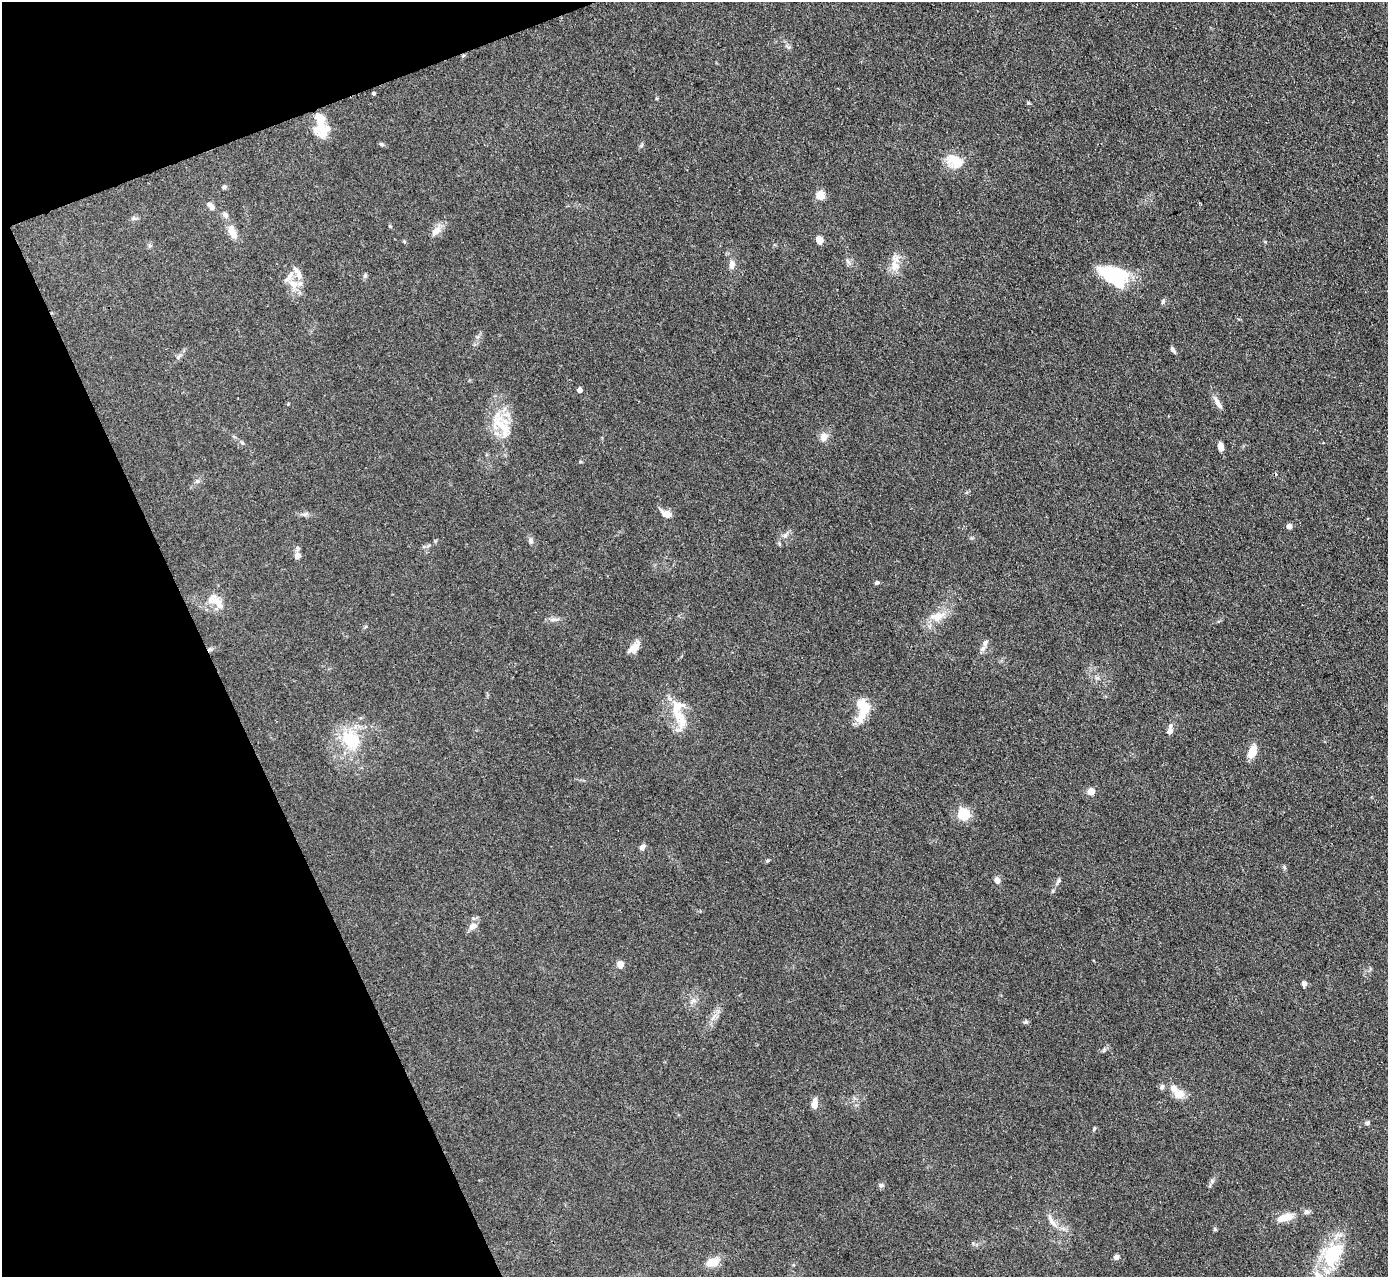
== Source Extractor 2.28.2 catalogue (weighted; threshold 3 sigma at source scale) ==
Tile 5 of 4 x 4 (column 1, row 2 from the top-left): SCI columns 2-1387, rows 2834-4108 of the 5549 x 5534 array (HDU 1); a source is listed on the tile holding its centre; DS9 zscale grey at full resolution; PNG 1390 x 1279 px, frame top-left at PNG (2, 2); no overlay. Shown black and unused: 19% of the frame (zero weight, under 3 of 4 exposures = <1% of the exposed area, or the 3 px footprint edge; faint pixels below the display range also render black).
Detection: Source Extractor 2.28.2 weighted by HDU 2 'WHT'; one run over the whole footprint, this tile lists its part. Background 0.0889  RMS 0.0061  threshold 0.0275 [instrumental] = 3 sigma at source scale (4.5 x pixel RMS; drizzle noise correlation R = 1.50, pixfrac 1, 0.05/0.05 arcsec/px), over >= 5 px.
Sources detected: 77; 1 inside a brighter object's white glare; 1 cosmic-ray / hot-pixel residue — not listed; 8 inside a brighter listed object's ellipse — not listed separately; the other 67 listed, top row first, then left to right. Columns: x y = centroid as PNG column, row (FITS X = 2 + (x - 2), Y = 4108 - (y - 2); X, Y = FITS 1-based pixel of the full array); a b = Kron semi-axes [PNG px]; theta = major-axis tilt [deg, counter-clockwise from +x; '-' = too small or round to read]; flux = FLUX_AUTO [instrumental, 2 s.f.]
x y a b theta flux
373 93 3 3 - 1.1
321 126 32 10 -74 12
382 144 7 4 -27 1.1
955 161 19 12 -27 12
224 187 6 5 - 1.1
820 195 5 5 - 23
211 206 11 6 -55 2.4
225 214 8 6 -57 1.6
134 218 7 4 -18 1.1
436 231 15 9 45 4.8
232 232 17 8 -64 7.7
819 240 9 6 -68 3.5
848 261 9 3 -45 1.2
732 265 10 6 83 3.3
895 266 15 12 -78 6.9
365 276 7 5 63 1.2
1114 276 30 18 -29 38
293 284 17 11 -36 8.2
1163 302 7 5 70 1.1
1173 350 8 5 -58 1.4
580 390 4 4 - 3.2
1218 403 19 6 -60 3.7
500 423 38 19 -48 19
824 437 10 9 - 4.1
1221 446 9 5 -78 3.8
305 514 8 4 1 1.5
666 514 15 8 -24 4.4
1289 526 4 4 - 4.4
785 535 7 6 - 1.7
531 541 8 6 -74 1.6
297 556 8 8 - 2.8
877 583 5 5 - 1.1
217 602 24 10 -51 7.6
937 616 23 12 13 9.1
553 619 16 4 6 2.2
985 642 9 6 43 1.7
634 648 17 10 34 5.5
982 649 7 6 - 1.8
677 706 23 14 44 11
863 707 18 12 -68 15
682 721 21 11 -78 8.8
1170 726 5 5 - 1.1
1170 731 5 5 - 3.9
349 740 32 22 -58 25
1252 752 13 7 69 9.9
1091 791 5 5 - 14
964 815 5 5 - 63
642 847 8 6 45 2
997 880 8 6 -63 2.9
1058 881 10 4 58 1.3
473 926 9 7 42 4.4
620 964 6 6 - 4.4
1304 984 6 5 - 2.1
693 1001 10 5 33 2.1
1025 1022 6 5 - 1
1162 1087 8 5 82 1.4
1179 1094 14 10 -9 6.1
815 1103 12 6 85 4.5
1367 1123 7 5 4 1.1
1094 1129 6 3 72 0.69
881 1185 6 6 - 1.5
1285 1218 22 9 17 7.6
1052 1221 23 6 -56 4.6
1215 1229 5 5 - 0.79
1332 1254 34 22 56 35
1116 1257 6 6 - 1.7
712 1262 15 9 18 7.8
Unlisted compact peaks at least as high as the median listed source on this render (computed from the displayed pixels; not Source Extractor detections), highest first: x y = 1104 1050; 1212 1181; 767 861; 1284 867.